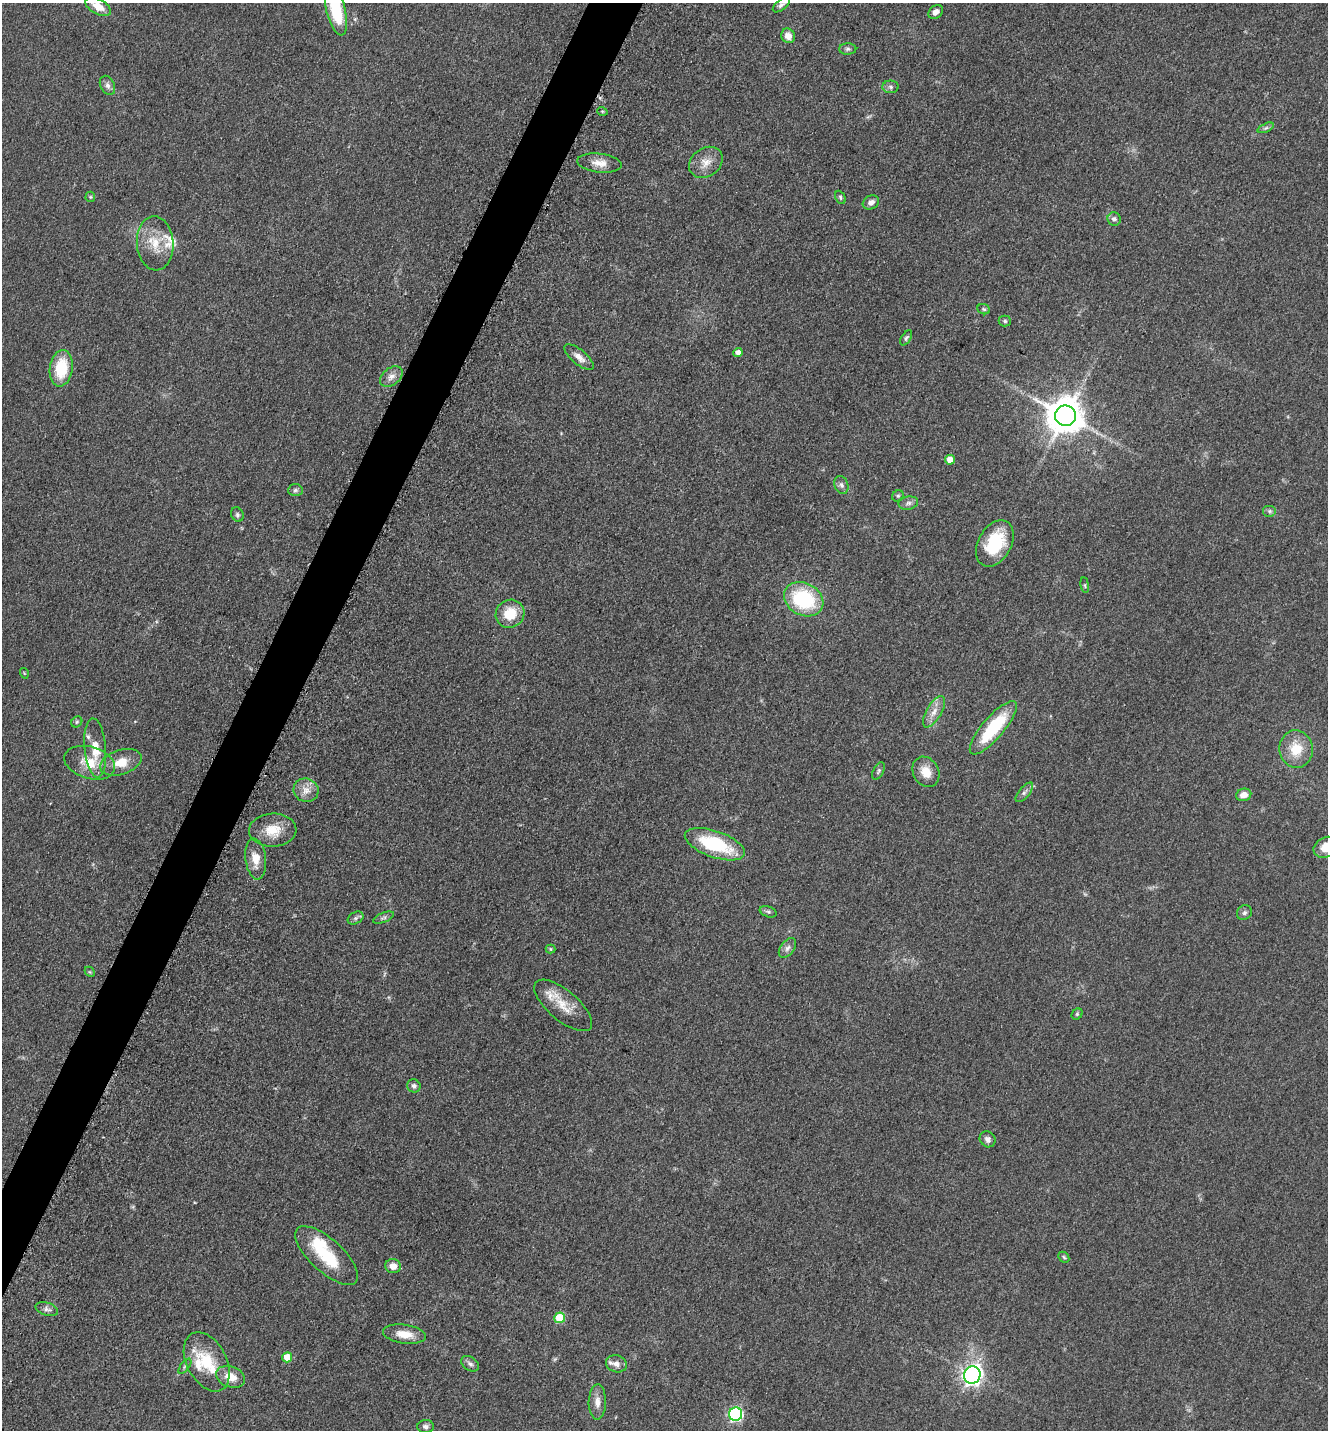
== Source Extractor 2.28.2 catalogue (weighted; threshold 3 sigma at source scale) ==
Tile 7 of 4 x 4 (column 3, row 2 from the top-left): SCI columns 2948-4273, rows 2900-4327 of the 5806 x 5775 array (HDU 1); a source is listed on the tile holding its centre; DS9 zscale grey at full resolution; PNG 1330 x 1432 px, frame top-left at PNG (2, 3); each listed source drawn as its Kron ellipse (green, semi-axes under 4 px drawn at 4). Shown black and unused: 4% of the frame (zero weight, under 3 of 5 exposures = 4% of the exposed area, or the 3 px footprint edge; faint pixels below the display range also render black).
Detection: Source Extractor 2.28.2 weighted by HDU 2 'WHT'; one run over the whole footprint, this tile lists its part. Background 0.0636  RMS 0.006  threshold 0.0272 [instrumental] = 3 sigma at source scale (4.5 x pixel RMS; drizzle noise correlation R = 1.50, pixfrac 1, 0.05/0.05 arcsec/px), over >= 5 px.
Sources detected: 89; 2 inside a brighter object's white glare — neither listed nor drawn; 7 inside a brighter listed object's ellipse — not listed separately; the other 80 listed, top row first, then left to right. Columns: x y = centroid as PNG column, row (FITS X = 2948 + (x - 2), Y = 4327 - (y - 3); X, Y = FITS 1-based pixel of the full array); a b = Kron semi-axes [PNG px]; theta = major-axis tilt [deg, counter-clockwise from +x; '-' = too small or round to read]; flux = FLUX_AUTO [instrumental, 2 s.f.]
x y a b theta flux
781 5 10 5 38 1.9
98 7 14 7 -28 8.4
336 10 26 9 -76 31
936 12 8 6 41 3.1
788 36 7 6 - 4.8
848 49 8 5 0 1.6
107 85 10 7 -64 2.4
891 87 8 6 -2 1.7
602 111 5 3 - 0.58
1266 128 8 4 23 1.4
706 162 18 14 36 7.7
599 163 22 9 -6 6.8
90 197 5 5 - 0.78
840 197 7 5 -63 1.1
871 202 8 6 29 2.7
1114 219 7 6 - 2
155 243 27 18 -86 16
984 309 6 5 - 1
1005 321 6 5 - 1.1
906 338 8 4 58 1.2
738 353 4 4 - 3.6
579 357 18 7 -40 5.1
61 368 18 11 82 24
391 377 12 8 39 4
1066 416 10 10 - 1600
950 460 5 5 - 7.5
841 485 9 7 -70 2.4
295 490 7 6 - 1.4
898 496 6 5 - 1.1
908 503 10 6 11 2.4
1270 511 7 6 - 1.6
237 514 7 6 - 1.4
995 543 25 16 61 31
1085 585 8 4 -82 0.94
804 599 20 16 -28 49
510 614 15 14 - 15
24 673 5 3 - 0.48
934 712 18 7 59 5.5
77 722 6 5 - 0.96
993 728 34 10 50 38
95 748 30 10 -85 13
1296 749 19 16 -81 15
121 762 21 12 18 11
90 763 26 16 -16 15
878 771 9 5 64 1.3
926 772 16 13 -61 8.8
306 790 12 11 - 5.9
1024 792 12 5 50 2.3
1244 795 8 6 15 4.8
273 830 24 16 3 13
715 844 31 13 -19 40
1326 847 13 10 23 11
256 859 21 10 -83 8.5
768 912 9 5 -20 1.4
1244 913 8 7 - 1.8
356 918 8 5 27 1.7
383 918 11 4 22 1.5
787 948 11 6 52 2.5
551 949 5 4 - 0.77
90 972 6 4 -45 0.75
563 1005 36 15 -40 13
1077 1014 6 5 - 0.94
414 1086 7 6 - 2.2
988 1139 8 7 - 2.7
327 1256 40 16 -42 29
1064 1257 6 4 -46 0.93
393 1266 8 7 - 5.3
47 1309 12 6 -18 2.3
560 1318 5 5 - 28
404 1334 22 9 -8 9.3
287 1357 5 5 - 9.7
207 1362 32 20 -62 24
470 1364 10 6 -34 2.2
616 1364 10 8 -17 3.8
185 1366 9 4 53 1.3
972 1375 9 8 - 270
230 1377 15 10 -21 9.2
597 1402 18 8 89 5.1
736 1414 6 6 - 110
426 1427 8 6 3 2.1
Isophote crosses this tile's border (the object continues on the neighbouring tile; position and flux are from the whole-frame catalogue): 2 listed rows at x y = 336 10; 1326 847